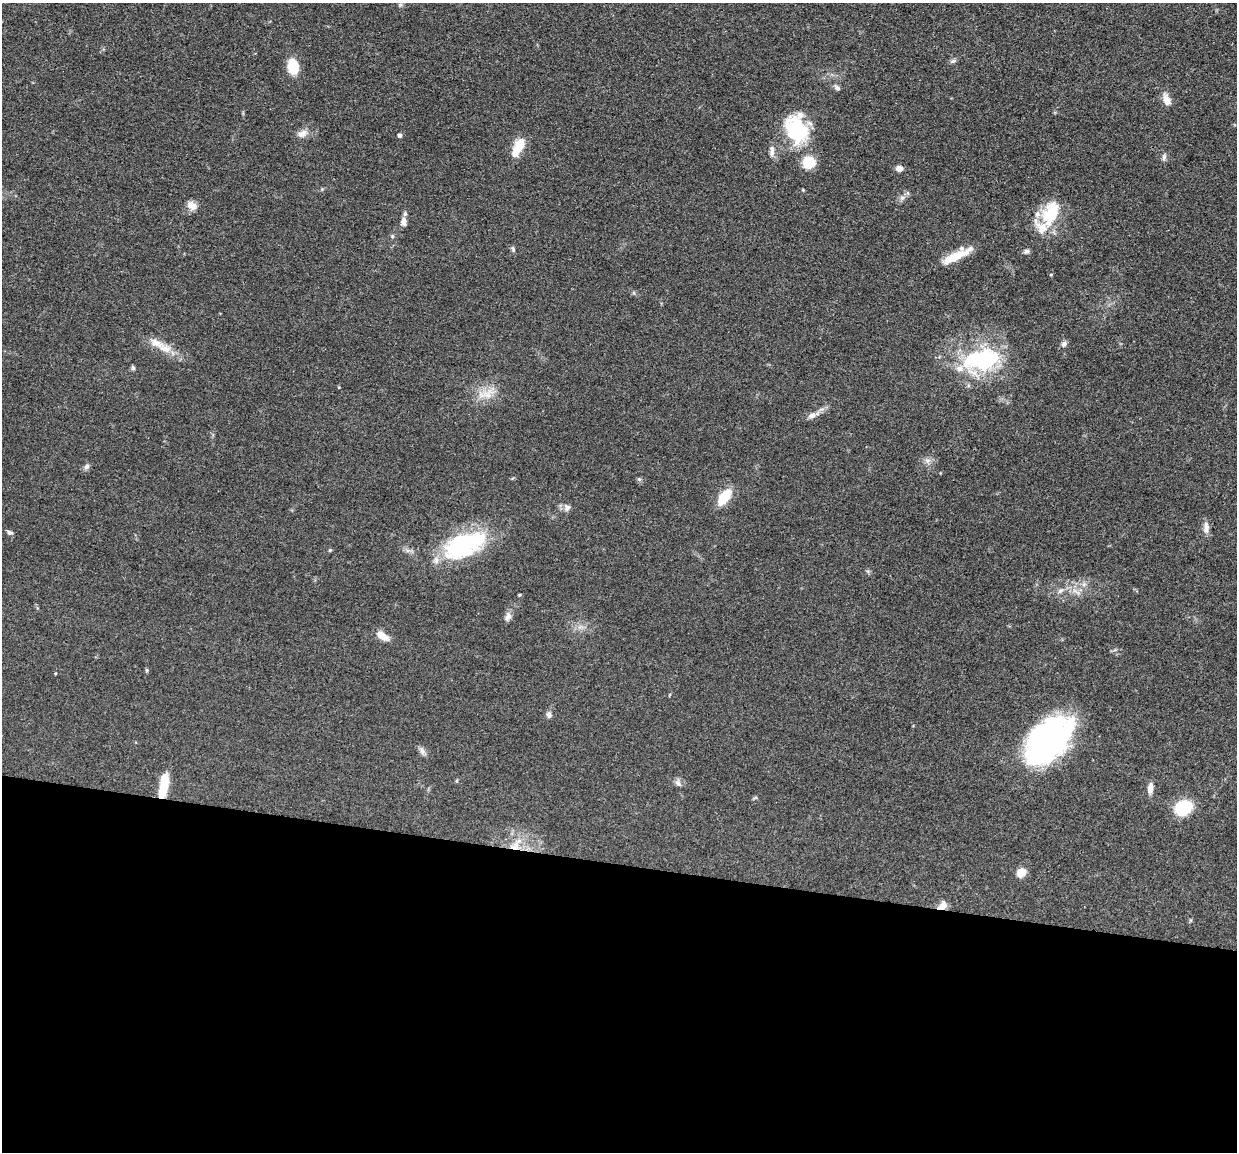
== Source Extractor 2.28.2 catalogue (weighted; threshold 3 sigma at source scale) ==
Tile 14 of 4 x 4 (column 2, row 4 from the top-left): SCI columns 1240-2474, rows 248-1397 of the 4950 x 4974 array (HDU 1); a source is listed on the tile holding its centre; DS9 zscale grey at full resolution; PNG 1239 x 1154 px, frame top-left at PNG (2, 3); no overlay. Shown black and unused: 25% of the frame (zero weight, under 3 of 4 exposures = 1% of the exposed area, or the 3 px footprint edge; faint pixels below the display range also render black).
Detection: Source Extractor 2.28.2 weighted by HDU 2 'WHT'; one run over the whole footprint, this tile lists its part. Background 0.0475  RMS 0.005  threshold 0.0223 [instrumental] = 3 sigma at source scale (4.5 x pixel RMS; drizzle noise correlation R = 1.50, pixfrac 1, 0.05/0.05 arcsec/px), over >= 5 px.
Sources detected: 56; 6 inside a brighter listed object's ellipse — not listed separately; the other 50 listed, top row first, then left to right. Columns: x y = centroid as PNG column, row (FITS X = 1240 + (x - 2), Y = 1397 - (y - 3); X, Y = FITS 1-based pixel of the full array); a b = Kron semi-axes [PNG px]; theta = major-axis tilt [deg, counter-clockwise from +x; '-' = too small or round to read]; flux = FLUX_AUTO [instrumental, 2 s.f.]
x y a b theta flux
953 61 8 4 43 0.99
293 66 16 11 -83 11
837 88 10 5 -42 1.3
1166 100 16 8 -69 3.9
797 130 31 23 -58 35
302 133 13 9 30 3.3
400 135 4 4 - 1.5
518 147 25 11 65 8.9
772 151 16 6 89 2.5
1164 157 9 5 81 1.3
809 162 12 11 - 12
899 168 8 6 -2 2.7
902 198 7 4 0 1.2
192 205 12 9 -41 3.5
1051 213 35 19 67 19
404 222 12 7 89 2.6
392 236 6 4 -71 0.62
513 249 8 5 -66 0.88
1026 251 7 6 - 1.2
956 256 37 8 26 11
156 343 25 10 -26 6.4
1064 344 8 6 48 1.6
982 359 46 23 6 52
133 368 6 6 - 0.81
487 395 16 8 -13 5.2
812 415 11 8 22 2.5
927 461 8 7 - 1.8
86 466 8 6 45 1.4
639 479 6 5 - 0.78
724 497 16 8 54 14
567 508 10 8 59 2
1206 527 18 6 -90 2.7
10 532 7 5 -25 1.1
464 545 54 27 24 47
330 550 4 4 - 0.59
1084 584 7 5 45 1.3
1060 591 8 6 44 1.5
508 617 11 7 60 2.4
382 636 14 7 -34 5.6
147 670 5 4 - 0.58
549 715 7 6 - 1.7
1048 740 53 32 47 110
422 751 10 7 -64 1.9
678 783 10 6 -47 1.7
164 785 25 7 80 15
1150 788 13 6 84 3
1183 808 14 11 27 25
515 846 17 12 43 8.2
1021 872 9 8 - 6.4
942 906 13 8 45 3.7
Overlapping masked pixels (flux is a lower limit): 3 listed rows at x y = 164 785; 515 846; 942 906